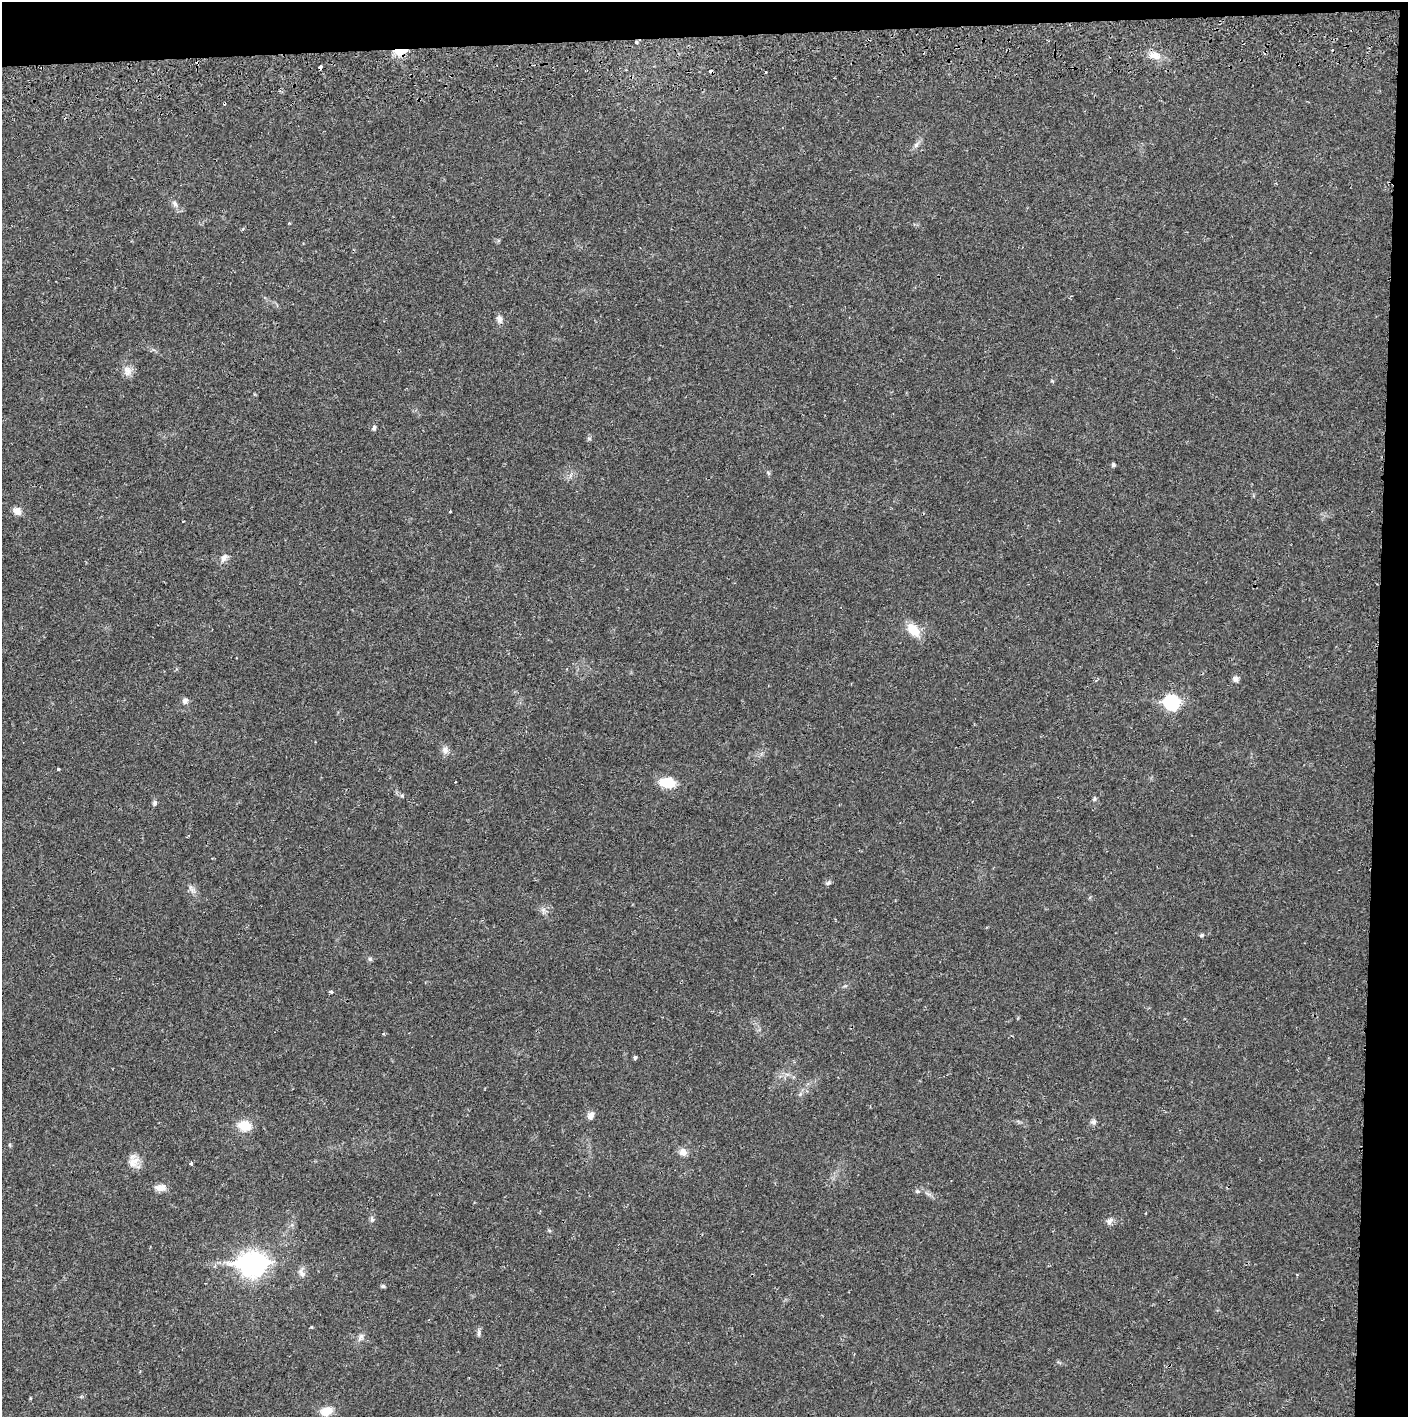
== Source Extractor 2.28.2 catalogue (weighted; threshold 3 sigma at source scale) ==
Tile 3 of 3 x 3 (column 3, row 1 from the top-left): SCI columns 2817-4222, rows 2886-4300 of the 4229 x 4358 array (HDU 1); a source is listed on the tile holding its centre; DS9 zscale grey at full resolution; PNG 1410 x 1419 px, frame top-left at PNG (2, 2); no overlay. Shown black and unused: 5% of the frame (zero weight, under 2 of 3 exposures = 3% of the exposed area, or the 3 px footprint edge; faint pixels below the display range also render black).
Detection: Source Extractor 2.28.2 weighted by HDU 2 'WHT'; one run over the whole footprint, this tile lists its part. Background 0.0217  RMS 0.0035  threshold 0.0158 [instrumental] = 3 sigma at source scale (4.5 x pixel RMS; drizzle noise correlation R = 1.50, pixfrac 1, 0.05/0.05 arcsec/px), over >= 5 px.
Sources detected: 53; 6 cosmic-ray / hot-pixel residue — not listed; the other 47 listed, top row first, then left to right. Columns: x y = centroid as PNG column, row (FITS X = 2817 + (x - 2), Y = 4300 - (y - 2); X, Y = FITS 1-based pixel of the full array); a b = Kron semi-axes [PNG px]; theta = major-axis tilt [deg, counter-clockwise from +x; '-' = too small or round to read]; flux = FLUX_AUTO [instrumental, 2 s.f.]
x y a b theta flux
636 42 4 4 - 0.57
400 52 18 8 8 4.2
1154 55 15 10 -13 3.6
916 145 9 5 55 1.1
175 204 9 6 -53 1.2
499 319 11 7 -79 1.4
127 371 15 11 -72 2.6
374 428 7 5 71 0.71
589 438 6 3 -19 0.45
1113 465 4 4 - 0.82
768 473 6 4 -55 0.48
17 511 11 8 -35 2.1
450 511 3 2 - 0.3
224 558 11 8 63 1.7
913 630 15 10 -50 7
1235 679 8 7 - 1.2
185 701 8 6 43 1.2
1171 702 9 7 -44 49
445 750 11 8 -78 1.7
58 769 3 3 - 0.41
667 783 13 8 -7 10
402 796 6 4 -18 0.51
1094 799 6 5 - 0.55
155 803 7 5 71 0.71
828 883 7 4 44 0.64
192 889 14 4 -51 1.2
543 910 7 5 46 0.97
1201 935 5 5 - 0.69
370 959 6 5 - 0.61
331 992 3 3 - 1.1
635 1057 4 3 - 1.4
590 1116 11 8 57 1.6
1093 1122 8 6 -3 1
245 1126 14 10 -9 6.4
683 1152 9 9 - 2.2
133 1162 17 13 36 3.5
191 1164 4 4 - 0.65
161 1188 13 7 1 2.8
917 1191 7 5 5 0.61
372 1219 9 5 -82 0.81
1110 1221 11 7 51 1.3
252 1264 11 9 1 270
302 1273 15 8 -69 1.8
383 1286 5 5 - 0.53
479 1333 10 4 85 0.76
361 1337 11 6 67 1.3
326 1411 11 8 21 5.3
Overlapping masked pixels (flux is a lower limit): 2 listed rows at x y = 636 42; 400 52